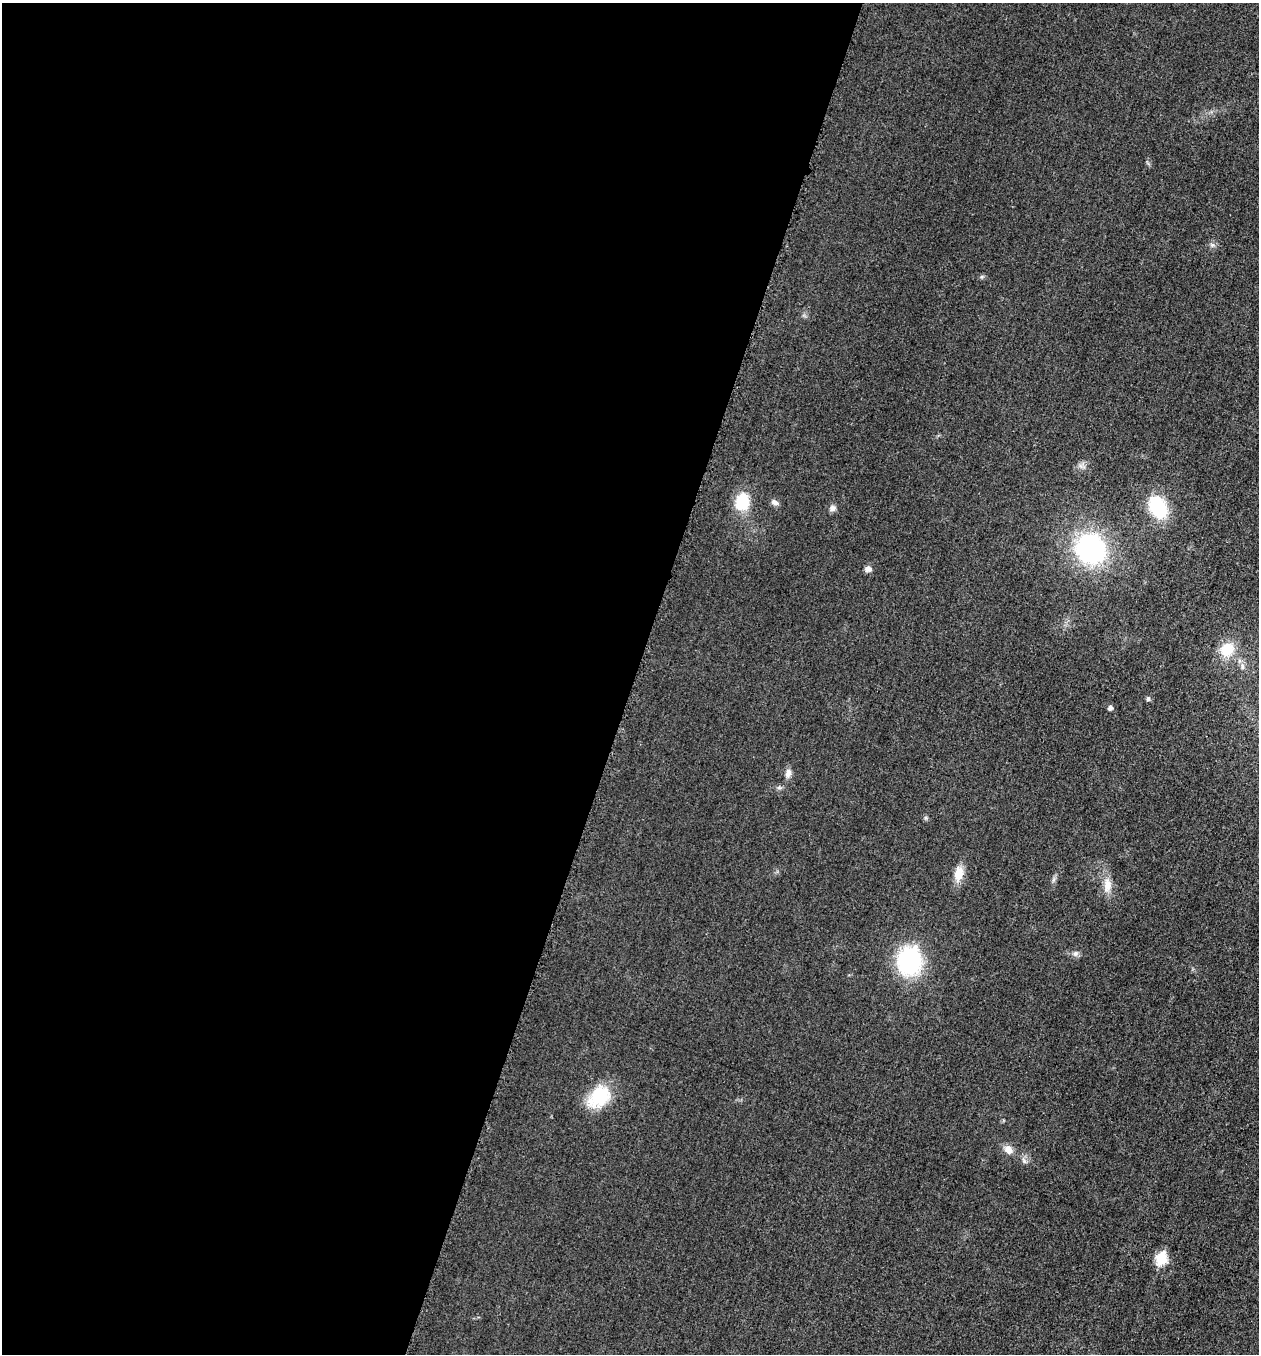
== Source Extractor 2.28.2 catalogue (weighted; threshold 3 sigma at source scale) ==
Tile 5 of 4 x 4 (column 1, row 2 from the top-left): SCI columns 199-1455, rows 2726-4077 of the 5507 x 5463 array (HDU 1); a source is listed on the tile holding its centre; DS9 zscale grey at full resolution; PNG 1261 x 1356 px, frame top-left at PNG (2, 3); no overlay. Shown black and unused: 50% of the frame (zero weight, under 3 of 5 exposures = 4% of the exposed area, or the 3 px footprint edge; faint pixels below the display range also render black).
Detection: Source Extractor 2.28.2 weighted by HDU 2 'WHT'; one run over the whole footprint, this tile lists its part. Background 0.0227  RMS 0.0053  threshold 0.0237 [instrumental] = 3 sigma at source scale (4.5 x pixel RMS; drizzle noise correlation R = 1.50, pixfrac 1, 0.05/0.05 arcsec/px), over >= 5 px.
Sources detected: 21; all 21 listed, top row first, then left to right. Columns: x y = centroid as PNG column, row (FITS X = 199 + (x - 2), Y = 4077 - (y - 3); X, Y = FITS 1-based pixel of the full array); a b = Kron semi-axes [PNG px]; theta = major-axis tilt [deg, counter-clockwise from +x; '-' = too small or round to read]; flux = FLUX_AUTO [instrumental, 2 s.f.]
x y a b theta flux
1212 245 6 5 - 1.1
742 502 18 13 79 18
775 502 10 6 -31 2
1158 507 26 17 -60 27
832 508 8 7 - 2.2
1090 549 25 23 -46 91
868 569 7 6 - 2.9
1227 650 17 15 37 12
1148 699 6 5 - 1
1110 708 5 5 - 1.7
788 773 12 7 78 2.8
779 788 7 4 -18 0.93
959 874 20 11 81 7
1053 880 7 4 71 1.1
1107 885 20 10 90 6
1075 953 8 6 34 1.5
909 961 26 22 83 57
599 1097 31 21 44 22
1008 1150 11 9 -46 3.9
1024 1161 9 5 -63 1.6
1161 1259 7 6 - 33
Unlisted compact peaks at least as high as the median listed source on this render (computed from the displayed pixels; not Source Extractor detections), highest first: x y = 926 818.